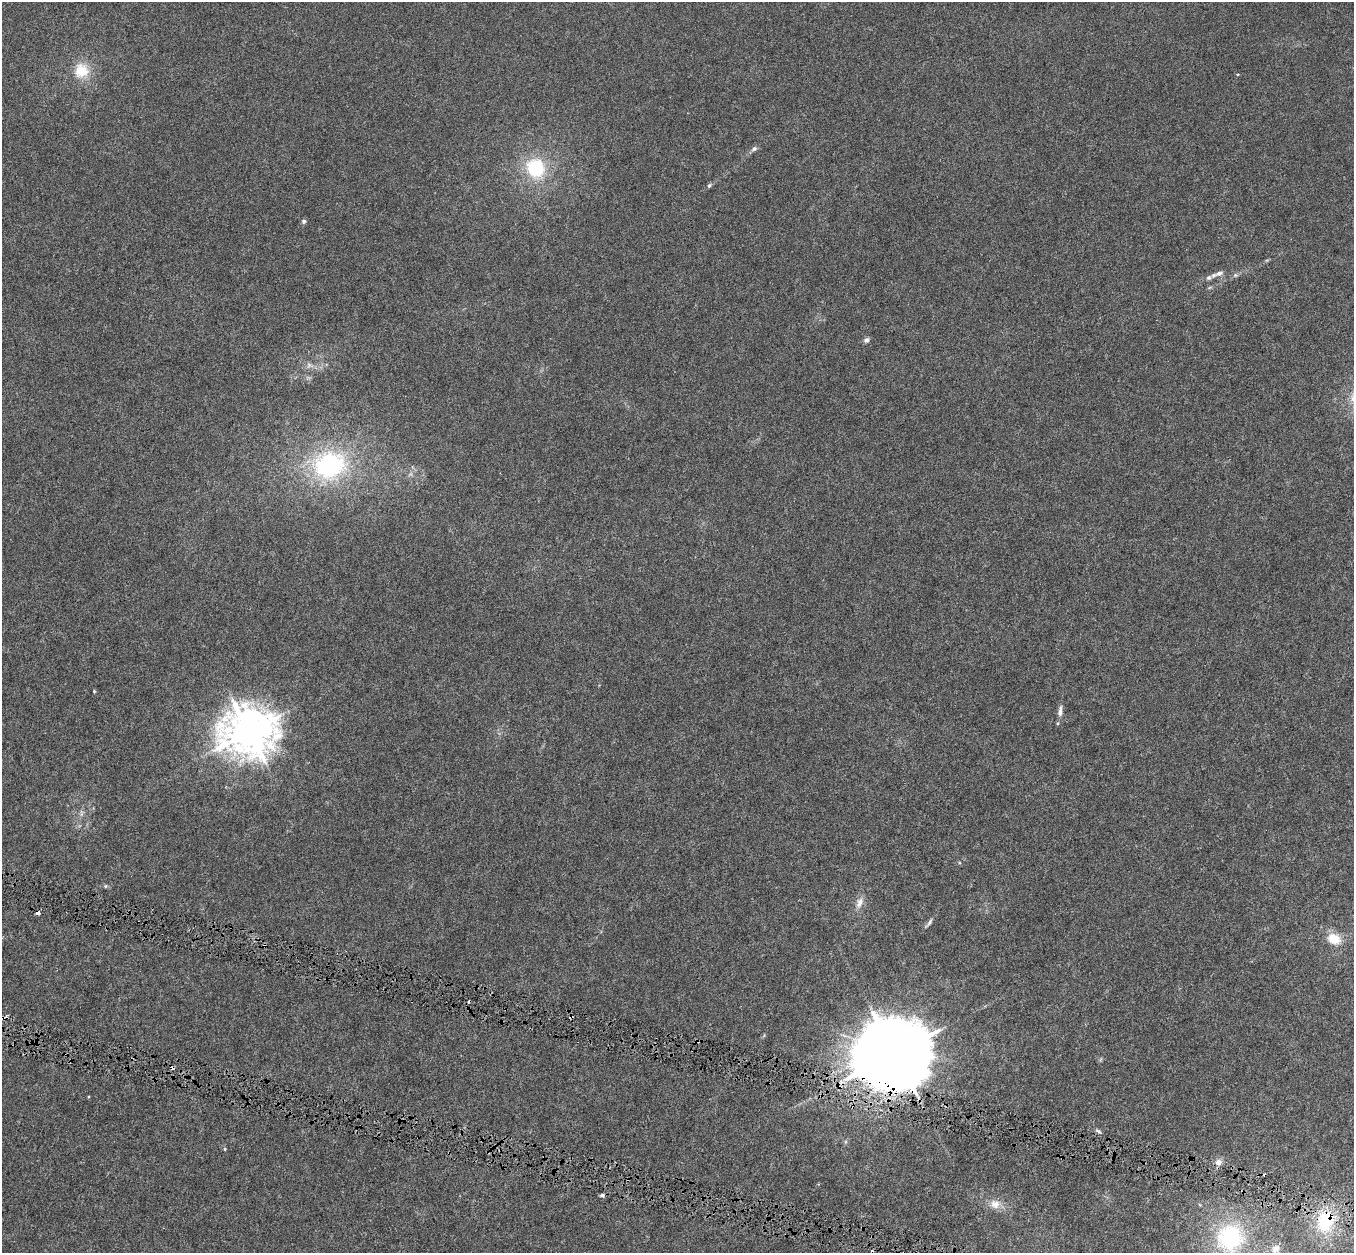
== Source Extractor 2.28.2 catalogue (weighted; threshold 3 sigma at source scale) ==
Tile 6 of 4 x 4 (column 2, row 2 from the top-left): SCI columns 1364-2715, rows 2828-4078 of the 5422 x 5593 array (HDU 1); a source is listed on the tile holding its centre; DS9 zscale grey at full resolution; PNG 1356 x 1255 px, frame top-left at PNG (2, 2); no overlay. Shown black and unused: <1% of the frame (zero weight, under 4 of 8 exposures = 1% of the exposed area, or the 3 px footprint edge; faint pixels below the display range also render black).
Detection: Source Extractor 2.28.2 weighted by HDU 2 'WHT'; one run over the whole footprint, this tile lists its part. Background 0.00445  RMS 9.8e-04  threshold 0.004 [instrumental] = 3 sigma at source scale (4.09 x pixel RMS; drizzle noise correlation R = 1.36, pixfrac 0.8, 0.0396/0.0396 arcsec/px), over >= 5 px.
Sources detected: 33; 5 cosmic-ray / hot-pixel residue — not listed; the other 28 listed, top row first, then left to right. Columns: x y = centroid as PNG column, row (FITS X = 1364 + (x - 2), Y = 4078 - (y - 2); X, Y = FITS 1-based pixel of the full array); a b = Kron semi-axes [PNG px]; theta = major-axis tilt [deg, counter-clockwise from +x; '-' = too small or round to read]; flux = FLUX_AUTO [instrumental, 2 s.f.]
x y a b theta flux
81 70 19 19 - 2.3
754 149 8 6 30 0.26
535 168 22 20 -58 5.2
709 185 7 5 49 0.17
304 221 6 6 - 0.19
1219 273 10 7 19 0.42
1235 275 7 5 20 0.2
1209 278 8 7 - 0.32
866 340 7 6 - 0.29
309 365 7 7 - 0.28
329 465 42 34 8 12
94 691 3 3 - 0.12
1060 711 14 6 84 0.45
249 731 17 15 2 260
105 886 5 5 - 0.12
860 902 16 9 65 0.71
929 923 17 4 53 0.28
1334 939 17 12 -23 1.6
3 1019 5 4 - 0.11
894 1054 21 19 15 1000
1098 1131 9 4 -34 0.2
225 1149 5 3 - 0.079
1218 1162 9 8 - 0.5
602 1195 5 3 - 0.25
995 1204 15 13 -5 0.94
1325 1222 36 26 72 6.2
1230 1238 37 36 - 10
1276 1249 14 12 25 0.98
Overlapping masked pixels (flux is a lower limit): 3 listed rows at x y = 3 1019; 894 1054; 1325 1222